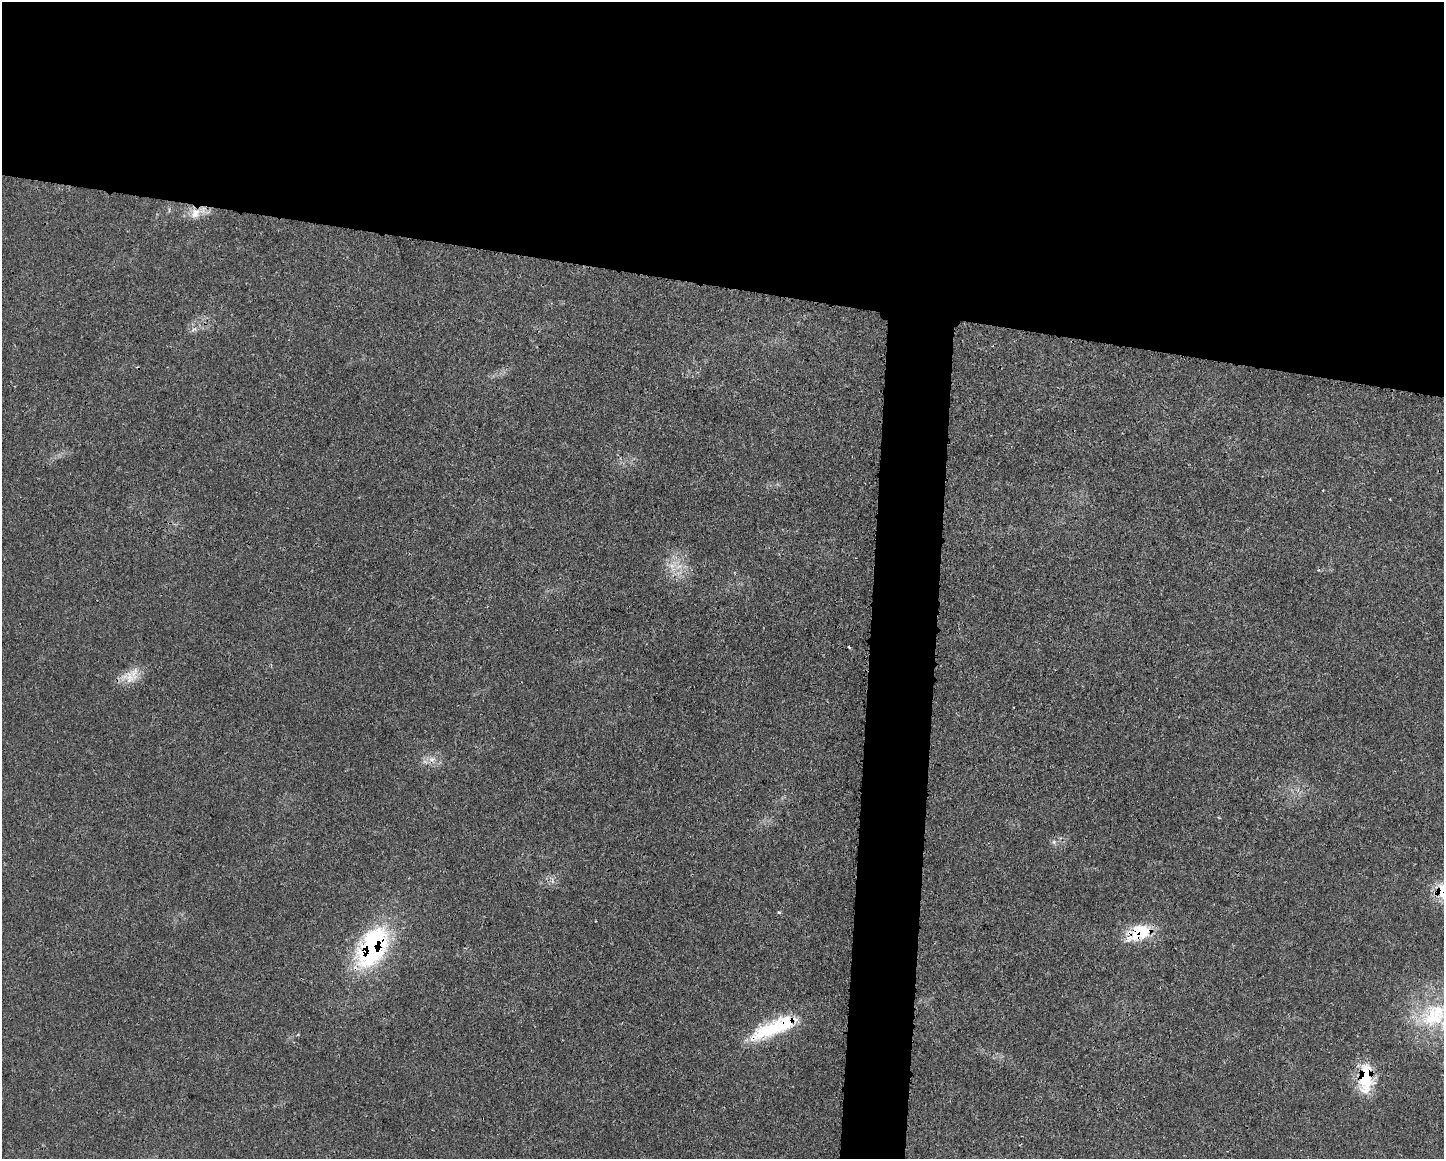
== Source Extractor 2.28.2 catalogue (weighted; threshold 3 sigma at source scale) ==
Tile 2 of 3 x 4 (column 2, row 1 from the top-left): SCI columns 1570-3011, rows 3483-4639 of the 4684 x 4651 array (HDU 1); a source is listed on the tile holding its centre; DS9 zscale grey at full resolution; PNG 1446 x 1161 px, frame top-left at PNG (2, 2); no overlay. Shown black and unused: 28% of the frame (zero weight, under 3 of 4 exposures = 1% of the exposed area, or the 3 px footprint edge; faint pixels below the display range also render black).
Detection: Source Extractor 2.28.2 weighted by HDU 2 'WHT'; one run over the whole footprint, this tile lists its part. Background 0.0218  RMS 0.0024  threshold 0.0109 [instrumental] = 3 sigma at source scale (4.5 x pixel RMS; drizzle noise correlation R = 1.50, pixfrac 1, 0.05/0.05 arcsec/px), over >= 5 px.
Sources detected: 14; all 14 listed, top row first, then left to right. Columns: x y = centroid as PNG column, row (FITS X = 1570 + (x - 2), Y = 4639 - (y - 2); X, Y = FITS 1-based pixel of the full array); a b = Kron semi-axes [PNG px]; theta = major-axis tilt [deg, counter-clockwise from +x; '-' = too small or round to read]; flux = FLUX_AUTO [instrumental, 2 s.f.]
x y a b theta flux
195 213 15 13 57 2.9
194 329 7 5 30 0.71
679 566 11 5 19 1.5
849 647 3 3 - 0.36
130 677 21 17 -34 3.9
432 759 12 4 9 1.2
1054 842 6 4 -72 0.45
1443 890 26 20 72 6.7
779 912 4 3 - 0.39
1140 932 28 19 29 9.5
372 947 53 31 61 34
1434 1015 47 33 38 22
774 1028 62 16 23 18
1366 1078 36 15 89 11
Overlapping masked pixels (flux is a lower limit): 6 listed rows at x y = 195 213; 1443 890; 1140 932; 372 947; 774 1028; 1366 1078
Isophote crosses this tile's border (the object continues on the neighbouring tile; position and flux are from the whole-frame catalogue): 2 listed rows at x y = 1443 890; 1434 1015